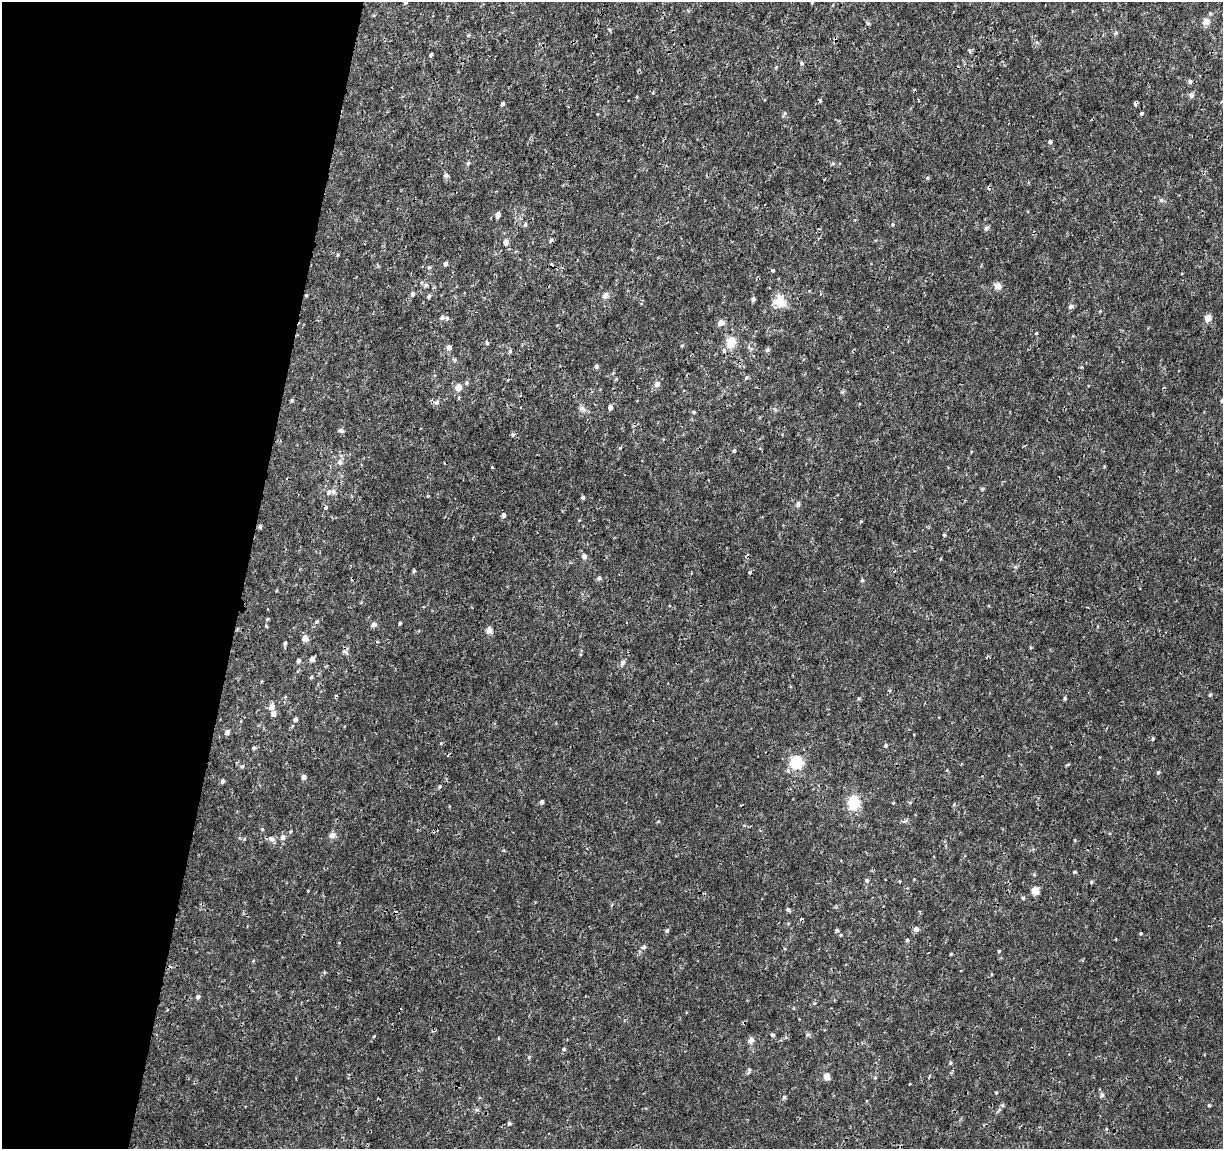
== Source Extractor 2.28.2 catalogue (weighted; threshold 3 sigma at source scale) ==
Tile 9 of 4 x 4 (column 1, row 3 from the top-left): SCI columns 1-1221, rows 1371-2517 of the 4892 x 5096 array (HDU 1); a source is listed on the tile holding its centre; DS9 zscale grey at full resolution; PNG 1225 x 1151 px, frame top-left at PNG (2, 2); no overlay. Shown black and unused: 20% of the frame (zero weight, under 3 of 4 exposures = <1% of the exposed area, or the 3 px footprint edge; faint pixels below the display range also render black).
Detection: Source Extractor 2.28.2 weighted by HDU 2 'WHT'; one run over the whole footprint, this tile lists its part. Background 0.00125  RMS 9.5e-04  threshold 0.00428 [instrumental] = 3 sigma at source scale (4.5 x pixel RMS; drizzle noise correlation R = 1.50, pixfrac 1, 0.0396/0.0396 arcsec/px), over >= 5 px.
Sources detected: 141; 9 cosmic-ray / hot-pixel residue — not listed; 2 inside a brighter listed object's ellipse — not listed separately; the other 130 listed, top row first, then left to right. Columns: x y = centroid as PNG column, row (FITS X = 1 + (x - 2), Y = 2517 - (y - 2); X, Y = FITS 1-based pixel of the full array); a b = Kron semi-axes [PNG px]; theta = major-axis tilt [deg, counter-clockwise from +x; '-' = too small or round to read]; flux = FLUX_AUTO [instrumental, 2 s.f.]
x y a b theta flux
405 2 4 4 - 0.16
812 2 4 3 - 0.065
1206 21 11 9 8 0.52
1116 33 5 5 - 0.15
468 35 5 4 - 0.13
431 55 4 3 - 0.33
801 63 5 4 - 0.15
1190 81 5 5 - 0.24
1191 95 7 5 -46 0.2
503 104 4 4 - 0.22
1141 113 4 4 - 0.15
1050 142 4 4 - 0.25
468 163 5 5 - 0.15
446 175 6 6 - 0.28
927 178 5 4 - 0.13
1161 200 7 4 45 0.15
498 215 5 4 - 0.52
525 224 6 4 64 0.15
893 224 5 3 - 0.093
986 228 6 5 - 0.18
506 242 6 5 - 0.48
338 255 5 3 - 0.11
445 264 5 4 - 0.24
429 267 6 4 18 0.11
773 270 4 3 - 0.23
426 285 6 5 - 0.19
998 286 10 8 -18 0.49
412 294 5 4 - 0.25
306 295 4 3 - 0.098
605 295 9 7 42 0.37
429 296 5 4 - 0.2
753 299 5 4 - 0.24
779 302 15 14 - 1.5
1071 306 6 5 - 0.31
447 318 8 6 -18 0.25
1208 318 8 7 - 0.62
721 323 5 5 - 0.97
1036 333 4 3 - 0.079
731 342 13 11 73 1.3
487 343 5 4 - 0.15
449 347 6 6 - 0.32
768 350 6 5 - 0.16
510 351 5 5 - 0.16
455 360 6 5 - 0.15
596 366 5 4 - 0.22
746 378 6 4 77 0.14
657 384 6 5 - 0.48
458 387 8 7 - 0.77
292 400 5 4 - 0.12
1222 400 5 4 - 0.23
437 402 7 6 - 0.27
610 407 5 4 - 0.47
582 408 9 3 5 0.2
694 412 5 4 - 0.13
341 430 7 5 -12 0.2
513 434 6 4 20 0.13
734 450 5 4 - 0.13
340 462 8 7 - 0.31
492 467 3 3 - 0.16
329 492 8 7 - 0.35
583 497 4 4 - 0.19
798 504 8 5 80 0.21
326 507 6 4 77 0.15
504 515 5 4 - 0.28
260 527 5 4 - 0.17
944 535 4 4 - 0.13
584 556 6 5 - 0.4
414 571 5 4 - 0.13
750 572 5 4 - 0.16
599 578 6 5 - 0.21
862 580 5 4 - 0.11
267 619 5 4 - 0.11
317 622 6 4 34 0.14
400 623 3 3 - 0.12
374 624 7 6 - 0.3
489 630 8 7 - 0.43
305 638 7 6 - 0.6
285 643 5 4 - 0.16
345 652 10 4 -21 0.21
312 659 6 5 - 0.37
298 660 5 4 - 0.22
622 662 9 6 65 0.29
311 677 4 4 - 0.13
1210 695 5 4 - 0.14
1065 698 5 4 - 0.15
272 707 6 6 - 0.59
273 713 7 5 90 0.43
295 719 5 4 - 0.29
227 732 5 4 - 0.35
1153 739 4 3 - 0.13
886 745 5 4 - 0.18
254 748 5 4 - 0.17
796 762 6 6 - 12
1158 772 5 4 - 0.16
303 777 5 4 - 0.47
222 781 5 5 - 0.2
542 802 4 4 - 0.23
854 802 13 11 -87 2.7
893 803 4 3 - 0.069
332 835 8 8 - 0.39
282 837 6 6 - 0.39
272 839 8 7 - 0.4
1075 840 5 3 - 0.084
1074 872 4 3 - 0.12
1034 874 5 4 - 0.1
867 880 5 5 - 0.25
1091 882 5 3 - 0.096
1035 891 6 5 - 1.1
1023 898 4 4 - 0.13
916 929 5 5 - 0.39
837 930 4 4 - 0.17
667 931 5 5 - 0.17
1141 933 4 3 - 0.12
841 935 4 4 - 0.096
907 940 5 4 - 0.13
644 947 6 5 - 0.18
999 951 4 4 - 0.1
951 954 4 4 - 0.084
198 997 5 5 - 0.21
772 1035 5 4 - 0.15
751 1040 8 7 - 0.38
564 1049 5 4 - 0.15
749 1070 5 5 - 0.17
827 1076 7 7 - 0.49
875 1077 5 3 - 0.093
1102 1095 7 6 - 0.21
784 1097 6 4 47 0.13
1002 1105 6 5 - 0.19
1209 1105 4 4 - 0.13
509 1123 5 5 - 0.19
Overlapping masked pixels (flux is a lower limit): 2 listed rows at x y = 306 295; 1002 1105
Isophote crosses this tile's border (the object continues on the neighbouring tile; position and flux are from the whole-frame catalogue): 2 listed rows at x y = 405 2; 1222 400
Unlisted compact peaks at least as high as the median listed source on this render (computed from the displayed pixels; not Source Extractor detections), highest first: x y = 950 1063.